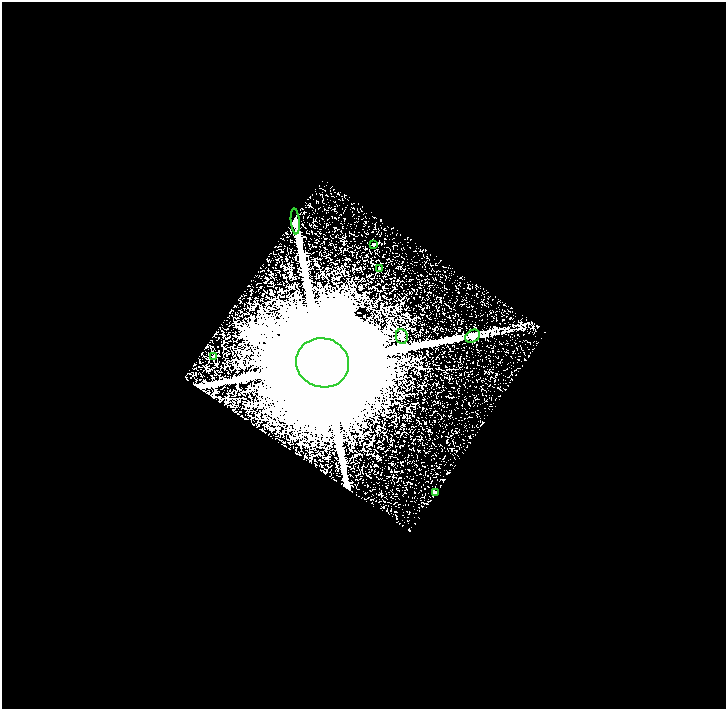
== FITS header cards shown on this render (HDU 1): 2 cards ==
NAXIS1  =                  724
NAXIS2  =                  707

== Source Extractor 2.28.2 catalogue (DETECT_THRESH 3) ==
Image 724 x 707 px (HDU 1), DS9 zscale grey, 1 PNG px = 1 image px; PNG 728 x 711 px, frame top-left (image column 1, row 707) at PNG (2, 2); each listed source drawn as its Kron ellipse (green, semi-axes under 4 px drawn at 4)
Background 4.19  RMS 0.95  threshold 2.84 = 3 sigma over >= 5 px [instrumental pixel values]
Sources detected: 8; all 8 listed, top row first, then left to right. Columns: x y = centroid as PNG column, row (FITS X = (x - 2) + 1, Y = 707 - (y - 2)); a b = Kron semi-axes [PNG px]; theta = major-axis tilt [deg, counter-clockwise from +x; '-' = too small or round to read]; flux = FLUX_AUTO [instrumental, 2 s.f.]
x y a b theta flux
295 221 13 4 -85 1.6e+02
374 244 3 3 - 1.3e+02
379 268 3 2 - 4.6e+01
402 336 7 6 - 1.8e+02
473 336 8 6 36 1.4e+02
214 356 3 3 - 8.1e+01
323 363 27 24 -19 5.3e+06
435 493 3 3 - 1.5e+02